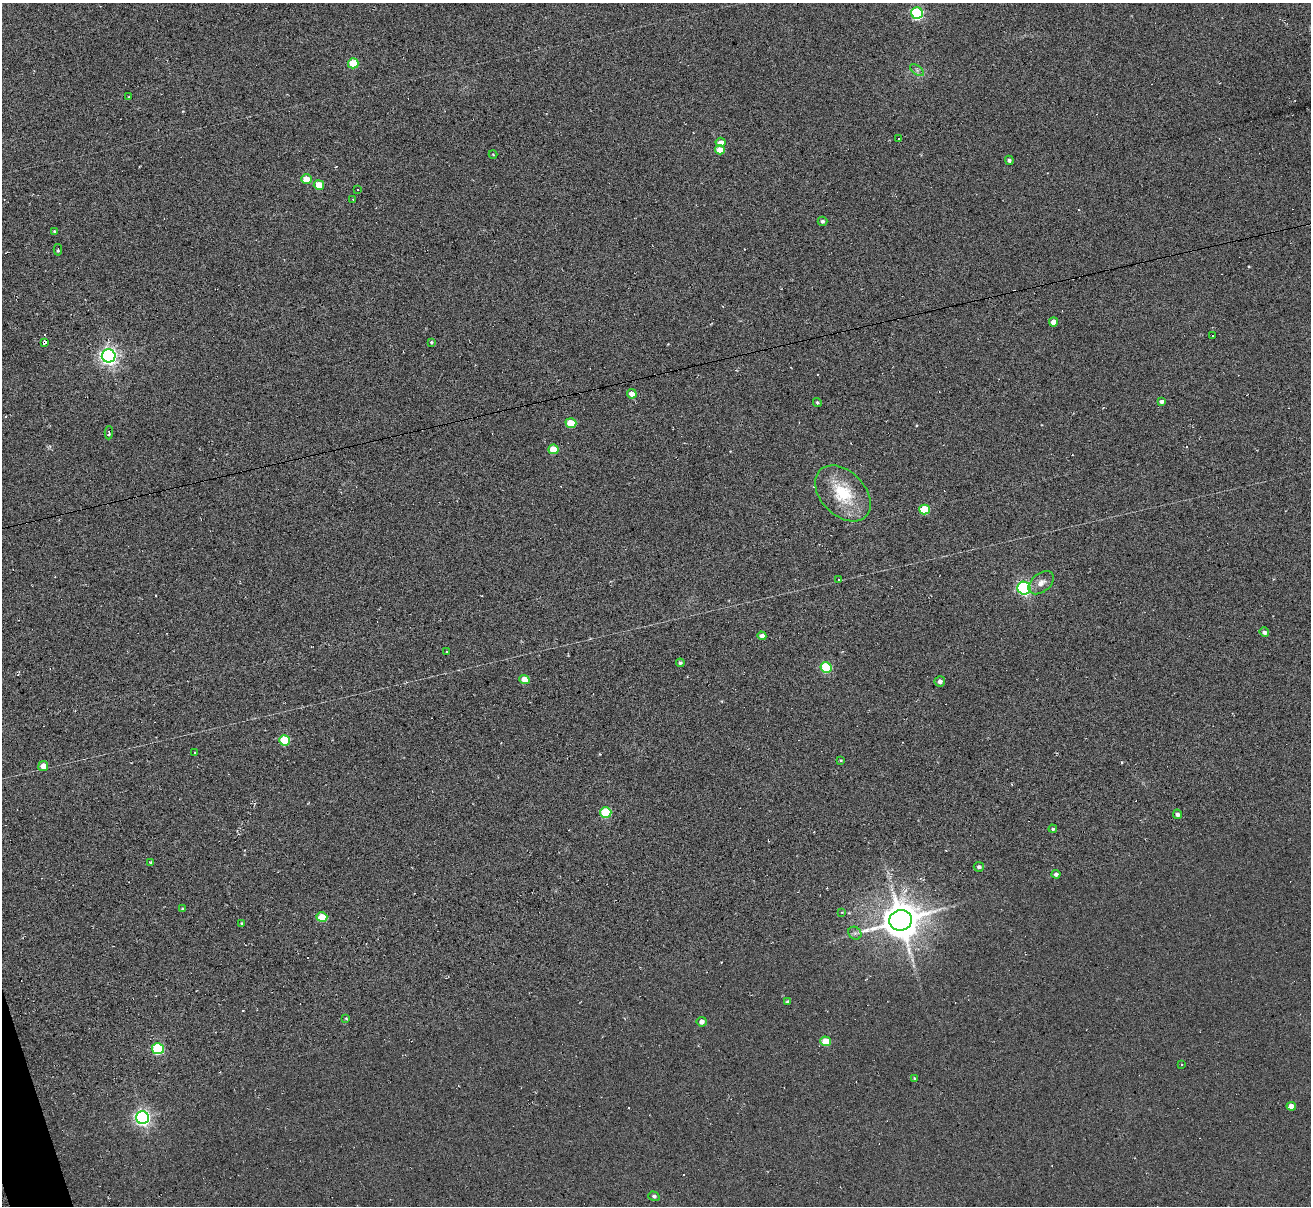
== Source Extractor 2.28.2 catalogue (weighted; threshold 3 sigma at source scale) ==
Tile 7 of 4 x 4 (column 3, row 2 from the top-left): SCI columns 2676-3984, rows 2564-3767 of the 5294 x 5235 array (HDU 1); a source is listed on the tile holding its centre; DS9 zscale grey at full resolution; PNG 1313 x 1208 px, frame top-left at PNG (2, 3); each listed source drawn as its Kron ellipse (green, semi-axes under 4 px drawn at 4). Shown black and unused: <1% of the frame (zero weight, under 3 of 6 exposures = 3% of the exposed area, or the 3 px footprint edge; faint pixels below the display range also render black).
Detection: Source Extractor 2.28.2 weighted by HDU 2 'WHT'; one run over the whole footprint, this tile lists its part. Background 0.105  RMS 0.051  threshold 0.207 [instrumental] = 3 sigma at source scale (4.09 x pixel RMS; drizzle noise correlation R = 1.36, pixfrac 0.8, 0.05/0.05 arcsec/px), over >= 5 px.
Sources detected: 76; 11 cosmic-ray / hot-pixel residue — neither listed nor drawn; the other 65 listed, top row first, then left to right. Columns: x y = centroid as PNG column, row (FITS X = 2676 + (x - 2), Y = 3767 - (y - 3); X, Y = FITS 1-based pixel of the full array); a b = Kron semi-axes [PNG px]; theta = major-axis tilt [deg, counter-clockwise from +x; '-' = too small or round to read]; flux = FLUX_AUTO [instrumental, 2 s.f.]
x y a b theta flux
917 13 6 5 - 620
353 63 5 5 - 150
917 70 8 4 -37 11
129 97 3 2 - 3.2
899 139 3 2 - 3.3
721 142 5 4 - 30
720 150 5 4 - 60
493 154 4 3 - 3.8
1009 160 4 4 - 9.6
306 179 5 4 - 67
319 185 5 5 - 93
358 189 3 2 - 5.5
353 199 3 3 - 3.7
822 221 5 4 - 9.8
55 231 4 3 - 5.5
58 250 6 3 86 7.7
1054 322 4 4 - 46
1212 336 3 2 - 2.6
45 342 4 3 - 12
431 342 3 3 - 4.7
109 356 7 6 - 2000
632 394 5 4 - 41
1161 401 4 3 - 14
817 402 4 4 - 7.2
571 423 5 5 - 98
109 433 6 3 89 12
553 449 5 5 - 100
843 493 33 22 -45 210
924 509 5 5 - 140
838 579 3 3 - 11
1041 583 14 9 39 34
1024 588 6 6 - 790
1264 632 5 4 - 14
762 636 4 4 - 23
447 652 3 3 - 7.2
680 663 4 3 - 9.4
826 667 5 5 - 290
524 679 5 4 - 60
940 681 5 5 - 15
284 740 5 5 - 210
195 753 2 2 - 4
841 760 4 3 - 4.5
43 766 5 5 - 46
606 812 5 5 - 260
1177 814 4 4 - 15
1053 829 4 4 - 8
151 862 3 2 - 3.5
979 867 5 5 - 13
1056 874 4 4 - 17
183 909 3 3 - 7.1
842 912 4 4 - 4.2
322 917 5 5 - 110
901 920 11 10 - 13000
242 923 4 3 - 5.3
855 933 7 6 - 13
787 1002 3 3 - 8
346 1018 4 4 - 4.8
702 1022 5 5 - 22
826 1041 5 5 - 110
158 1049 6 5 - 440
1181 1064 3 3 - 10
914 1078 3 3 - 5.4
1291 1106 5 4 - 37
143 1118 6 6 - 1600
654 1196 6 4 -19 10